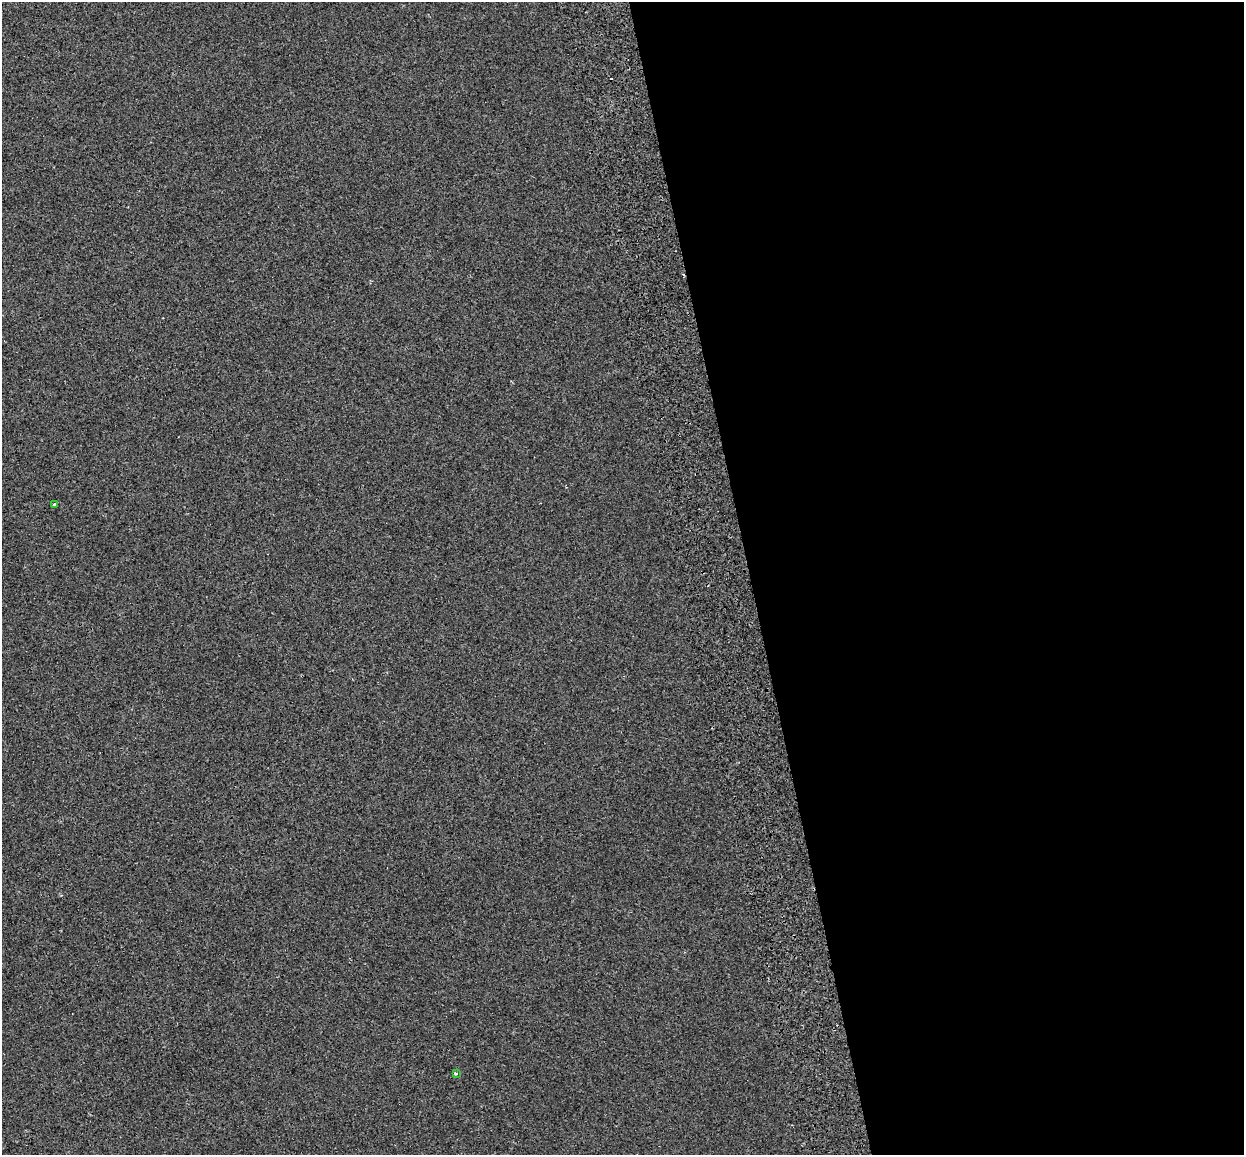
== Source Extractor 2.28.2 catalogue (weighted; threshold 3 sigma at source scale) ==
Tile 8 of 4 x 4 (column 4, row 2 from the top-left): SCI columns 3812-5053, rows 2480-3632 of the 5138 x 4912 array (HDU 1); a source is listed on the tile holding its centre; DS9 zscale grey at full resolution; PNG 1246 x 1157 px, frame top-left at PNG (2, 2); each listed source drawn as its Kron ellipse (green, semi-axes under 4 px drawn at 4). Shown black and unused: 40% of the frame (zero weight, under 2 of 3 exposures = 7% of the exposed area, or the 3 px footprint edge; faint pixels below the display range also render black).
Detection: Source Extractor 2.28.2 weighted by HDU 2 'WHT'; one run over the whole footprint, this tile lists its part. Background -5.73e-04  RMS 0.0045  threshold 0.0204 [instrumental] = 3 sigma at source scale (4.5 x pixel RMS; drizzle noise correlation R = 1.50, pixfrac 1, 0.0396/0.0396 arcsec/px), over >= 5 px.
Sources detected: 4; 2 cosmic-ray / hot-pixel residue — neither listed nor drawn; the other 2 listed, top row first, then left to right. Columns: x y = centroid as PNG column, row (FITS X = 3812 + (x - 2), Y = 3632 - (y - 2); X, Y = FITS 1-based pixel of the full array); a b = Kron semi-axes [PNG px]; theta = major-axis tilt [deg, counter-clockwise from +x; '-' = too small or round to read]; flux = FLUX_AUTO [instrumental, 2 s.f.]
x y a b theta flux
54 505 3 3 - 4.3
456 1073 3 3 - 0.9